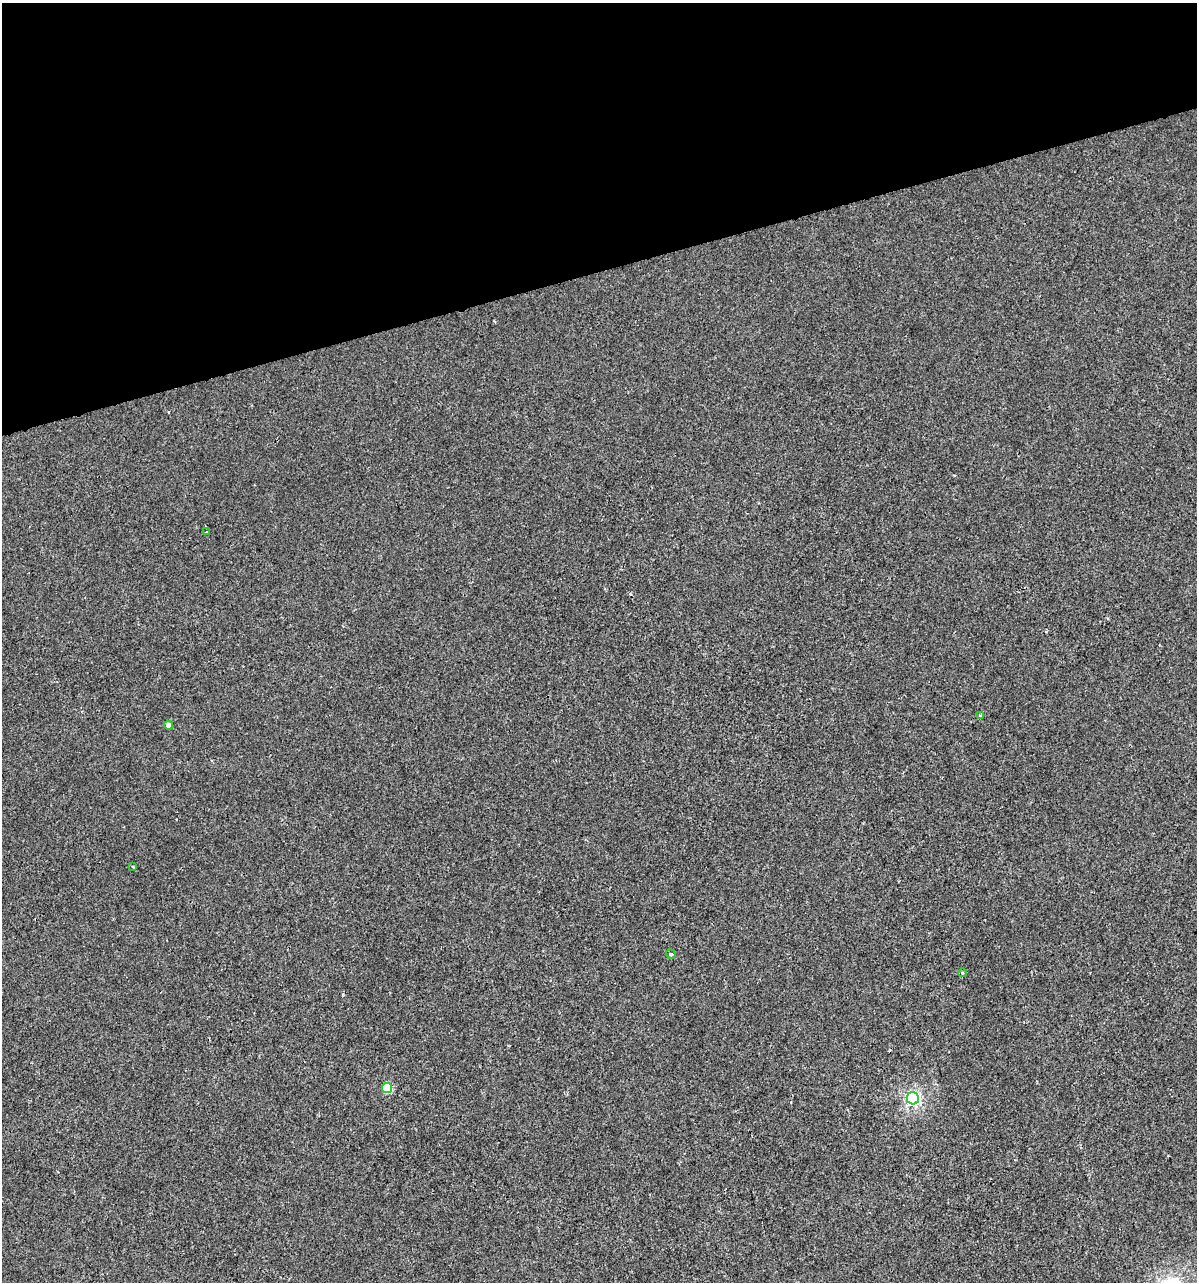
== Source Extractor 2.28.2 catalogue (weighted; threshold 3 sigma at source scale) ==
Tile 3 of 4 x 4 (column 3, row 1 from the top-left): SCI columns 2485-3679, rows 3843-5122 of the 4919 x 5122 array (HDU 1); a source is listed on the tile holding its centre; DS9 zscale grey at full resolution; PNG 1199 x 1284 px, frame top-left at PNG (2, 3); each listed source drawn as its Kron ellipse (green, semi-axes under 4 px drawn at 4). Shown black and unused: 21% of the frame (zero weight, under 2 of 3 exposures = <1% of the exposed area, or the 3 px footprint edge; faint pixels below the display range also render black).
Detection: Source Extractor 2.28.2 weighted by HDU 2 'WHT'; one run over the whole footprint, this tile lists its part. Background 1.48e-04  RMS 0.0042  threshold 0.019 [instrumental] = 3 sigma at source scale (4.5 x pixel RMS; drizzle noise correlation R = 1.50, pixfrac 1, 0.0396/0.0396 arcsec/px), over >= 5 px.
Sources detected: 10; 2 cosmic-ray / hot-pixel residue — neither listed nor drawn; the other 8 listed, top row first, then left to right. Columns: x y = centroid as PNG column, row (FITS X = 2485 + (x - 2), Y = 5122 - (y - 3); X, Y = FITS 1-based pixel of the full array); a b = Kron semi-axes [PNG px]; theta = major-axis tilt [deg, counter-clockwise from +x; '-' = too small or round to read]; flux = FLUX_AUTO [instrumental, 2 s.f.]
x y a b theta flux
207 532 3 3 - 0.95
980 716 3 3 - 2.1
169 725 4 4 - 2.1
133 866 4 2 - 0.42
671 954 5 4 - 0.68
962 973 4 3 - 0.42
387 1088 5 5 - 18
913 1098 6 6 - 84